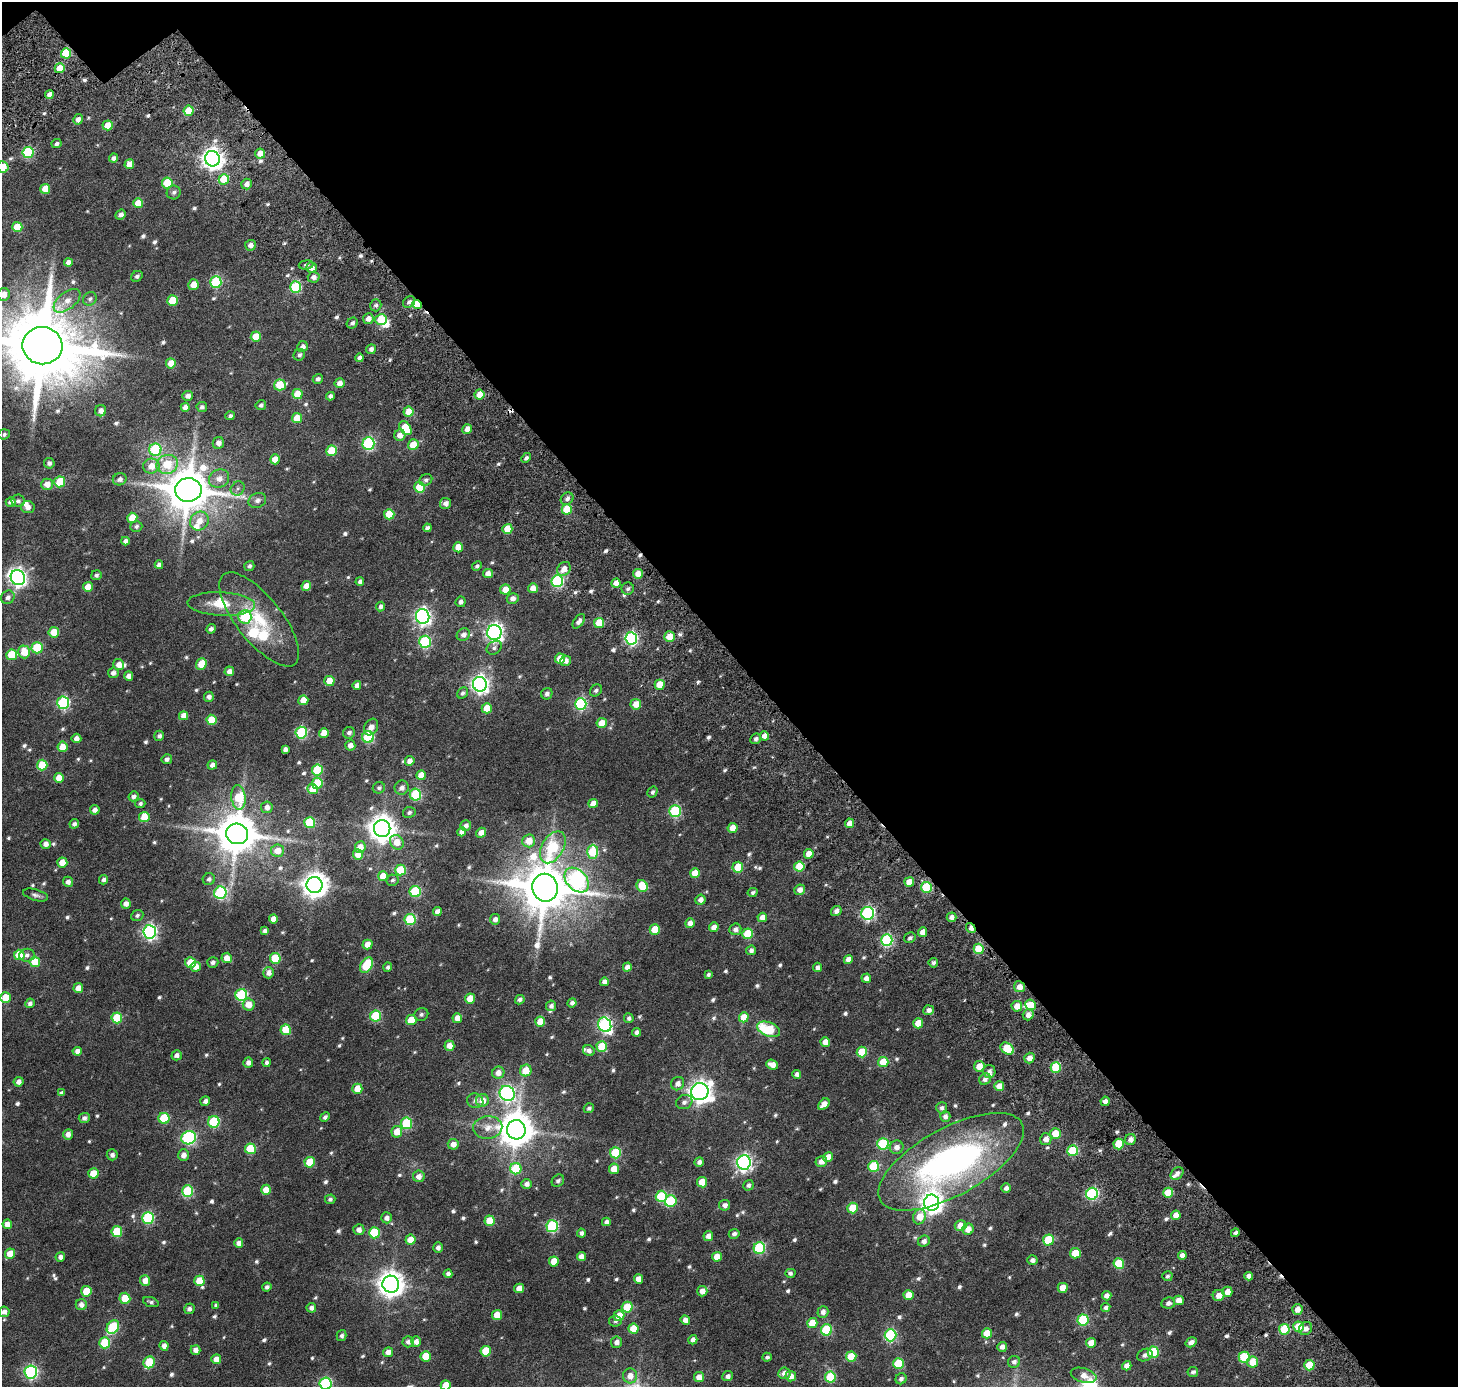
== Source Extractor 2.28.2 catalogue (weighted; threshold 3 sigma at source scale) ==
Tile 2 of 2 x 2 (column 2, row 1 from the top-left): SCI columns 1623-3078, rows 1607-2991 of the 3246 x 3231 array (HDU 1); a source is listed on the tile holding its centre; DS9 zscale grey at full resolution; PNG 1460 x 1389 px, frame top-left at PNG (2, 2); each listed source drawn as its Kron ellipse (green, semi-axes under 4 px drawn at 4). Shown black and unused: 48% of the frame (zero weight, under 3 of 6 exposures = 12% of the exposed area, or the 3 px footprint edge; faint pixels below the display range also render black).
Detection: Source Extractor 2.28.2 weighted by HDU 2 'WHT'; one run over the whole footprint, this tile lists its part. Background 0.0368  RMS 0.0069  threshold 0.0281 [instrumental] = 3 sigma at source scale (4.09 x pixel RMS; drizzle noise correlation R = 1.36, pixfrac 0.8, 0.0396/0.0396 arcsec/px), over >= 5 px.
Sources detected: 689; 2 inside a brighter object's white glare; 2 cosmic-ray / hot-pixel residue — neither listed nor drawn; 12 inside a brighter listed object's ellipse — not listed separately; of the other 673, all 500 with FLUX_AUTO >= 1.29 (the completeness limit of this list) listed and drawn (173 fainter detections not listed), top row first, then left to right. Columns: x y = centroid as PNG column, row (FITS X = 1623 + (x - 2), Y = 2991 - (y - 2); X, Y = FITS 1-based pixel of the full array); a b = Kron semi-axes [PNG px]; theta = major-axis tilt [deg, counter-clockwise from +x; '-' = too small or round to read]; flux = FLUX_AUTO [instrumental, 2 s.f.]
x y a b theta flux
66 53 5 5 - 19
60 68 5 5 - 11
49 95 4 4 - 3.5
189 111 5 5 - 15
78 119 5 5 - 2.7
108 125 5 5 - 7.5
56 144 5 4 - 1.5
28 152 5 5 - 45
260 154 5 5 - 5.2
113 158 5 4 - 1.8
212 159 8 7 - 370
129 164 5 4 - 5.2
3 167 6 5 - 9.7
224 179 5 5 - 18
167 183 5 5 - 21
247 184 5 5 - 2.8
45 189 5 5 - 8.6
174 192 7 7 - 1.8
138 203 5 5 - 9.9
121 215 5 4 - 2.3
17 227 5 5 - 14
250 245 5 5 - 2.9
68 262 4 4 - 3
306 265 7 4 8 1.4
311 268 5 5 - 4.2
137 276 6 5 - 1.3
314 277 6 5 - 2.6
216 282 6 5 - 40
193 285 5 5 - 6.4
295 287 5 5 - 38
4 294 6 6 - 5.2
90 299 7 6 - 1.5
67 301 16 8 38 5.2
173 301 5 5 - 17
409 302 7 5 42 1.9
417 304 5 4 - 14
376 305 6 5 - 1.5
368 319 5 5 - 3.7
381 320 5 5 - 26
352 323 6 5 - 1.6
256 337 5 5 - 11
42 346 20 18 -8 7200
302 347 6 5 - 2.3
371 349 5 5 - 2.2
299 355 6 5 - 1.4
360 358 4 4 - 2.9
171 363 5 5 - 7.8
318 379 5 4 - 1.6
340 383 5 5 - 4.1
280 385 6 5 - 18
297 394 5 5 - 11
479 394 5 5 - 7.2
188 396 5 5 - 2.7
330 396 4 4 - 1.8
261 405 5 5 - 1.5
185 407 4 4 - 3
202 407 5 5 - 1.8
101 411 5 5 - 3.3
408 412 5 5 - 7.2
230 416 5 4 - 1.4
297 418 5 5 - 12
405 428 8 5 -56 14
467 429 5 4 - 4.4
4 434 6 5 - 1.4
400 435 6 5 - 4.9
218 443 6 5 - 3.2
368 443 6 6 - 74
413 445 5 5 - 9.6
155 450 6 6 - 40
331 451 5 5 - 19
526 458 6 4 44 1.5
275 459 5 5 - 5.9
49 463 5 5 - 2.1
167 464 11 9 17 17
151 466 8 7 - 6.3
120 479 7 6 - 2.3
219 479 10 9 - 4.4
426 480 7 5 33 1.5
60 482 5 5 - 19
47 484 6 5 - 5
420 487 5 5 - 17
238 488 7 6 - 1.7
188 490 13 11 2 2400
567 499 7 5 35 2
257 500 9 7 25 2.4
18 501 6 6 - 1.8
11 502 5 4 - 2.8
446 503 5 5 - 2.9
28 507 7 6 - 2.9
567 509 5 5 - 17
389 514 5 5 - 14
132 518 5 5 - 12
199 521 10 8 50 6.1
136 526 6 5 - 1.4
427 528 4 4 - 1.6
507 529 5 5 - 11
125 541 4 4 - 2.4
458 547 5 5 - 11
159 565 4 4 - 2.2
249 566 5 4 - 1.4
477 566 5 4 - 1.4
564 569 7 6 - 4.3
488 574 5 4 - 4.6
638 574 5 5 - 5.2
96 575 5 5 - 1.3
18 578 8 7 - 190
360 581 4 4 - 1.9
557 581 6 6 - 65
616 583 4 4 - 4.9
306 586 5 4 - 5.1
88 587 5 5 - 6.1
533 588 5 5 - 5.2
505 589 5 5 - 6.5
628 589 6 6 - 1.4
8 597 7 6 - 2
513 598 6 5 - 3.1
461 602 5 5 - 1.9
221 604 34 11 -2 14
381 606 5 4 - 2.1
423 616 7 6 - 180
245 617 7 6 - 35
259 619 57 22 -52 33
579 621 8 5 53 2.5
599 623 5 5 - 15
211 629 5 4 - 2
54 632 5 5 - 10
494 632 7 7 - 200
463 635 7 6 - 3.1
669 637 5 5 - 7.6
631 638 6 6 - 88
425 642 6 6 - 56
37 648 5 5 - 28
494 648 8 6 35 1.5
24 652 6 6 - 10
12 655 5 5 - 19
560 659 5 5 - 10
566 661 5 5 - 2.9
201 664 6 5 - 10
118 665 6 5 - 3.9
229 671 5 5 - 2.9
113 673 5 5 - 2.7
129 676 4 4 - 3
329 681 5 5 - 9.5
480 684 7 7 - 230
357 685 4 4 - 3
660 685 5 5 - 9.7
596 690 7 5 46 1.6
463 693 6 5 - 1.6
547 694 6 5 - 1.9
209 697 5 5 - 2.4
303 700 5 5 - 7.7
63 703 6 6 - 64
581 704 6 6 - 62
636 704 5 5 - 6.1
487 708 5 5 - 10
183 716 4 4 - 5.3
212 720 5 5 - 14
602 723 5 5 - 9.2
371 727 9 6 60 3.3
301 733 6 5 - 50
324 733 5 5 - 7.4
349 733 6 5 - 1.9
159 736 5 5 - 1.8
764 736 4 4 - 3.9
368 737 6 5 - 50
76 738 5 4 - 2.8
756 739 5 5 - 1.8
350 745 5 5 - 3.7
63 747 5 5 - 8.7
285 749 4 4 - 2
167 759 5 5 - 1.9
410 761 5 4 - 3.2
42 765 5 5 - 18
212 765 5 4 - 2.9
317 770 5 5 - 27
421 775 5 4 - 7.7
59 778 5 5 - 6.8
317 783 5 5 - 19
379 788 6 5 - 1.4
402 788 7 6 - 2.6
313 789 5 5 - 8.3
652 792 6 5 - 1.5
415 795 6 5 - 36
133 796 5 4 - 2.3
238 797 12 7 -83 21
140 803 5 4 - 1.4
593 803 5 4 - 4.9
267 807 6 5 - 3.1
95 810 5 4 - 3
675 811 6 5 - 52
409 812 6 5 - 1.6
144 817 5 5 - 15
309 823 5 5 - 29
849 823 5 4 - 3.9
74 824 5 4 - 2.1
466 825 5 5 - 2.2
382 828 8 8 - 640
733 828 5 5 - 7.8
462 832 4 4 - 2.9
481 833 5 4 - 4.3
237 834 11 10 - 2100
529 841 6 6 - 7.7
397 842 7 6 - 7.1
46 844 5 5 - 2.9
360 847 6 5 - 5.8
553 847 17 11 60 35
277 851 6 6 - 6
593 852 7 5 88 27
358 854 5 5 - 7.2
809 854 5 5 - 6.2
62 863 5 5 - 8.4
799 866 5 5 - 18
738 867 5 5 - 15
400 870 5 5 - 19
695 873 5 5 - 8.4
383 876 5 5 - 9.5
209 879 6 6 - 1.9
104 880 5 4 - 1.7
392 880 6 5 - 1.4
577 880 14 10 -46 150
68 882 5 5 - 2.5
909 882 5 5 - 6.7
315 885 8 8 - 560
642 886 6 5 - 13
926 887 5 5 - 31
545 888 14 12 -80 3000
800 890 5 5 - 3.5
415 892 5 5 - 36
753 892 5 4 - 1.3
220 893 6 6 - 66
36 895 13 5 -16 1.9
700 900 5 5 - 2.9
126 904 5 5 - 3.1
836 911 5 5 - 2.6
437 912 4 4 - 3.9
868 913 6 6 - 88
137 915 6 5 - 1.4
762 917 5 4 - 4.5
951 917 5 4 - 2.8
273 919 4 4 - 4.8
410 919 5 5 - 30
495 919 5 5 - 2.9
690 923 5 5 - 3.9
714 927 5 4 - 3.9
971 928 5 4 - 3.9
735 929 6 5 - 2.4
655 930 5 5 - 12
265 931 4 4 - 2.1
150 932 7 6 - 130
923 932 5 4 - 4.3
748 934 5 5 - 22
910 938 6 5 - 1.5
887 940 6 5 - 65
367 944 5 5 - 5.2
979 949 5 5 - 25
751 950 5 5 - 1.8
19 955 5 5 - 17
27 955 8 6 5 1.9
227 958 5 5 - 5.3
275 958 5 5 - 23
848 959 5 4 - 4.3
35 962 5 5 - 14
213 962 5 5 - 1.9
190 963 5 5 - 12
933 963 5 4 - 1.4
367 965 8 5 61 28
196 967 5 5 - 5.2
388 967 4 4 - 1.5
627 967 4 4 - 3.4
817 967 5 4 - 2.4
269 973 5 5 - 3
708 975 4 3 - 1.3
866 978 5 4 - 3.2
604 982 4 4 - 2.8
1019 987 5 5 - 4.7
78 988 5 5 - 4.8
241 995 6 6 - 54
6 998 5 5 - 13
470 998 5 5 - 8.4
520 1000 5 4 - 2
30 1003 5 4 - 2.2
572 1003 4 4 - 2.1
249 1005 6 6 - 6.2
1031 1005 5 5 - 9.5
551 1006 5 5 - 2.1
1017 1006 5 5 - 5.9
929 1010 5 4 - 2.3
421 1014 7 6 - 1.4
1028 1015 5 5 - 3.8
376 1016 5 5 - 33
744 1017 5 5 - 9.9
117 1018 5 5 - 22
457 1018 5 4 - 6.5
629 1018 5 4 - 1.5
411 1020 5 5 - 12
540 1022 5 5 - 11
918 1023 5 5 - 10
605 1025 7 6 - 110
768 1029 12 7 -20 23
286 1030 5 5 - 18
637 1032 4 4 - 2
825 1042 5 4 - 6.5
449 1046 5 5 - 4.9
602 1047 5 5 - 17
1007 1048 7 5 -32 21
77 1051 4 4 - 2.9
589 1051 6 5 - 2.3
862 1052 5 5 - 19
177 1055 5 5 - 2.4
1029 1058 5 5 - 4.3
248 1062 5 5 - 2.8
267 1062 4 4 - 1.6
883 1062 5 5 - 16
772 1064 6 4 -20 4.4
979 1066 5 5 - 7.4
1056 1067 5 5 - 27
526 1070 6 5 - 8.7
989 1071 6 6 - 2.8
498 1073 6 6 - 4.2
797 1074 4 4 - 2.5
985 1079 6 5 - 2.5
19 1082 5 5 - 2.8
678 1084 7 6 - 3.2
999 1086 5 5 - 7.7
357 1089 5 5 - 9.7
700 1092 8 8 - 400
61 1093 4 4 - 1.5
507 1093 8 7 - 140
482 1100 6 6 - 5.9
205 1101 5 4 - 2.3
475 1101 8 7 - 2.3
1105 1101 4 4 - 2.5
684 1102 8 7 - 2
824 1104 6 4 46 5.2
589 1108 5 4 - 1.6
942 1108 6 5 - 1.6
945 1116 5 5 - 2.4
325 1117 5 4 - 1.7
84 1118 5 5 - 1.9
164 1118 5 5 - 27
214 1122 6 5 - 37
407 1123 6 5 - 36
488 1128 14 11 4 6.1
516 1130 10 9 - 1300
397 1132 5 5 - 8.1
68 1134 5 5 - 3.6
1055 1134 5 5 - 12
189 1138 7 6 - 88
1046 1139 6 5 - 3.8
1130 1139 5 5 - 3.3
453 1144 5 5 - 3.8
883 1144 5 5 - 41
1119 1144 5 5 - 17
897 1147 7 6 - 3.4
250 1149 5 5 - 26
1073 1151 5 5 - 33
615 1153 5 5 - 31
112 1155 5 5 - 2.2
183 1155 6 5 - 3.4
828 1157 5 4 - 6.2
821 1161 6 5 - 3.7
310 1162 5 5 - 19
699 1162 5 4 - 2.1
744 1162 7 6 - 170
951 1162 81 33 29 190
874 1166 5 5 - 28
516 1169 5 5 - 21
614 1169 5 5 - 7.9
93 1173 5 5 - 10
1177 1173 7 5 42 2.2
419 1176 6 5 - 3.3
558 1181 7 5 42 1.7
702 1182 5 5 - 12
527 1184 5 5 - 2.4
748 1185 5 5 - 1.8
1006 1188 5 4 - 2.5
266 1190 5 5 - 7.6
188 1191 6 5 - 37
1168 1193 5 5 - 13
1092 1194 6 6 - 71
661 1196 6 5 - 33
330 1199 5 5 - 1.4
671 1201 6 5 - 35
932 1203 8 7 - 370
725 1205 5 5 - 2.8
853 1208 5 5 - 18
1176 1215 5 4 - 6.3
920 1217 8 6 70 9
148 1218 6 6 - 54
386 1218 5 5 - 2.5
490 1221 5 5 - 14
606 1222 4 4 - 2.1
7 1224 5 4 - 3.8
960 1225 6 5 - 6.2
552 1226 6 6 - 58
968 1229 5 5 - 5.1
359 1230 5 5 - 2.9
117 1231 5 5 - 19
374 1233 5 5 - 29
581 1233 4 4 - 1.8
1235 1233 4 4 - 1.7
734 1234 5 5 - 1.9
708 1236 5 4 - 3.6
411 1240 5 5 - 6.7
1048 1240 5 5 - 28
924 1241 6 5 - 2.5
239 1243 5 4 - 3.8
438 1248 5 5 - 2.2
759 1248 6 6 - 51
1075 1253 5 5 - 13
10 1254 5 5 - 8.9
1182 1255 4 4 - 3.4
60 1257 5 4 - 2.7
581 1257 4 4 - 4.1
717 1257 5 4 - 6.7
1032 1260 5 4 - 2.4
554 1261 5 5 - 9.3
1119 1263 5 5 - 22
790 1273 5 4 - 1.3
448 1274 4 4 - 2
1167 1276 5 5 - 1.3
1249 1276 4 4 - 2.6
638 1279 5 4 - 5
145 1281 5 5 - 5.3
199 1281 5 5 - 13
391 1284 8 8 - 590
267 1287 4 4 - 1.7
519 1288 5 4 - 5.7
1063 1288 5 5 - 6.9
86 1291 5 5 - 12
702 1291 5 5 - 3.8
1227 1292 5 5 - 5.8
909 1295 5 5 - 10
1219 1295 6 5 - 4.4
1107 1296 4 4 - 3.4
125 1298 5 5 - 15
1179 1300 5 5 - 5.5
151 1302 8 4 -20 1.5
1168 1303 7 5 10 2.4
81 1305 5 5 - 2.8
216 1305 4 4 - 1.3
627 1307 5 5 - 16
1106 1307 5 4 - 1.9
311 1308 5 4 - 2
189 1309 5 5 - 2
1297 1309 5 5 - 4.2
4 1312 5 5 - 3
823 1312 6 5 - 2.7
497 1315 5 5 - 10
619 1316 5 5 - 10
685 1320 5 4 - 3.5
1083 1320 5 5 - 43
615 1321 6 5 - 1.5
812 1323 5 5 - 11
113 1327 7 5 55 35
1299 1327 5 5 - 14
633 1329 5 5 - 11
1284 1329 5 5 - 23
1306 1329 7 6 - 2.9
826 1330 5 5 - 34
987 1333 5 5 - 10
890 1335 6 6 - 63
342 1336 6 5 - 1.6
693 1340 5 4 - 2.9
416 1341 5 5 - 3.3
408 1342 5 5 - 2.1
617 1342 5 5 - 2.9
1191 1342 6 4 32 3.1
105 1343 5 5 - 26
1091 1343 5 5 - 5.8
164 1346 5 4 - 2.9
1002 1347 5 4 - 2.8
196 1350 5 5 - 3.5
486 1351 5 5 - 17
388 1352 5 5 - 3.8
1153 1352 5 5 - 33
1145 1355 8 6 24 2.3
426 1356 5 5 - 14
767 1357 4 4 - 1.4
851 1357 5 5 - 14
1244 1357 5 5 - 28
216 1359 5 5 - 4.9
149 1362 6 5 - 24
1014 1362 6 6 - 2
1253 1362 5 5 - 8.5
898 1364 5 5 - 26
1309 1365 5 5 - 15
1127 1366 5 4 - 3.9
31 1372 6 6 - 100
1193 1372 5 5 - 1.6
784 1373 6 6 - 3.7
1084 1375 13 7 -16 3.9
630 1376 7 7 - 4.8
728 1376 5 5 - 2.1
791 1376 5 5 - 4.2
699 1377 5 5 - 5.2
830 1377 5 5 - 28
901 1379 5 5 - 1.8
326 1383 6 6 - 70
446 1385 5 5 - 9.2
Overlapping masked pixels (flux is a lower limit): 6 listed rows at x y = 66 53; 49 95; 417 304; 926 887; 971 928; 979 949
Isophote crosses this tile's border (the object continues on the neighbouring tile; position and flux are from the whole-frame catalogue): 5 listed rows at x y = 3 167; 4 294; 42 346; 326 1383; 446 1385